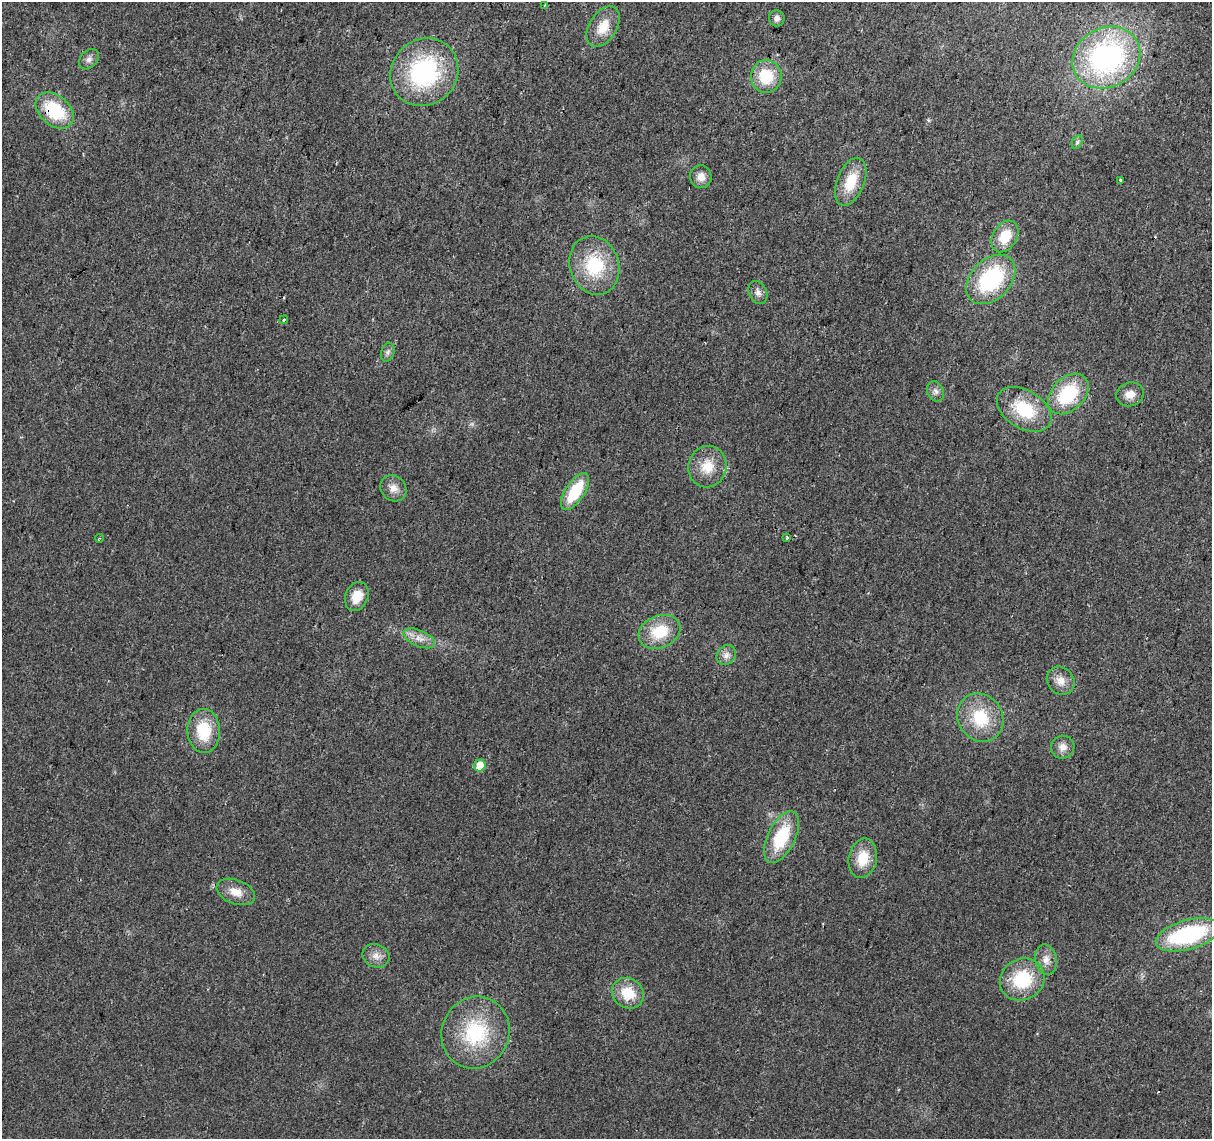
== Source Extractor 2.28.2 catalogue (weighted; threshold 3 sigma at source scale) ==
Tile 10 of 4 x 4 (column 2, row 3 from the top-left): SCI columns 1211-2420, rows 1363-2499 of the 4847 x 5057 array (HDU 1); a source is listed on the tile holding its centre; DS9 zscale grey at full resolution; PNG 1214 x 1141 px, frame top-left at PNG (2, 2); each listed source drawn as its Kron ellipse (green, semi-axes under 4 px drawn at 4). Shown black and unused: <1% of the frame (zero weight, under 2 of 3 exposures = <1% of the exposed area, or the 3 px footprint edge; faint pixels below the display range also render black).
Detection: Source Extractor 2.28.2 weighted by HDU 2 'WHT'; one run over the whole footprint, this tile lists its part. Background 0.0273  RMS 0.0063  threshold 0.0285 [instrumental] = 3 sigma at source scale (4.5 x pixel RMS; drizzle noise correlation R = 1.50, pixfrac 1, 0.0396/0.0396 arcsec/px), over >= 5 px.
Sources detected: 46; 1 cosmic-ray / hot-pixel residue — neither listed nor drawn; the other 45 listed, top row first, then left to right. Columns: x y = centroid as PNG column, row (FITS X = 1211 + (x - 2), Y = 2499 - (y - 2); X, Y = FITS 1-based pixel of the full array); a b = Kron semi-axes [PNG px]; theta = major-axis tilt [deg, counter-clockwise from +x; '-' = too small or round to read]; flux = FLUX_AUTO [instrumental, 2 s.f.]
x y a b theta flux
544 5 2 2 - 0.51
777 18 8 7 - 2.6
603 27 22 13 58 13
1106 58 35 29 29 130
89 59 11 8 48 3.2
424 72 35 32 43 80
766 76 16 15 - 23
55 110 22 14 -41 34
1077 142 7 5 60 1.3
701 177 11 11 - 5.6
1120 180 3 3 - 2.3
851 182 25 13 68 18
1005 236 17 12 59 16
594 265 30 24 -72 38
991 279 29 20 46 60
758 292 12 9 -65 3.4
284 320 4 3 - 0.89
388 352 9 6 73 2.1
935 391 10 8 -65 2.9
1068 394 24 16 45 40
1130 394 14 12 16 6.5
1024 409 30 19 -32 31
707 467 21 19 74 14
393 488 14 12 -45 5.6
575 491 21 9 57 27
99 538 4 3 - 0.56
787 538 4 3 - 0.87
357 596 15 11 67 11
659 632 22 16 23 21
419 638 17 8 -23 5.8
726 655 10 9 - 3.8
1061 681 15 13 -50 6.7
980 718 25 22 -57 28
204 731 22 16 -88 24
1063 747 12 11 - 5.2
480 765 6 5 - 12
781 837 28 13 64 33
863 858 20 14 78 15
236 892 20 12 -21 8.6
1188 935 33 14 16 73
376 956 14 11 -21 5.4
1046 960 15 10 -78 5.8
1022 979 23 20 32 33
628 993 16 14 -37 17
475 1032 37 33 65 48
Overlapping masked pixels (flux is a lower limit): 1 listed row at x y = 55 110